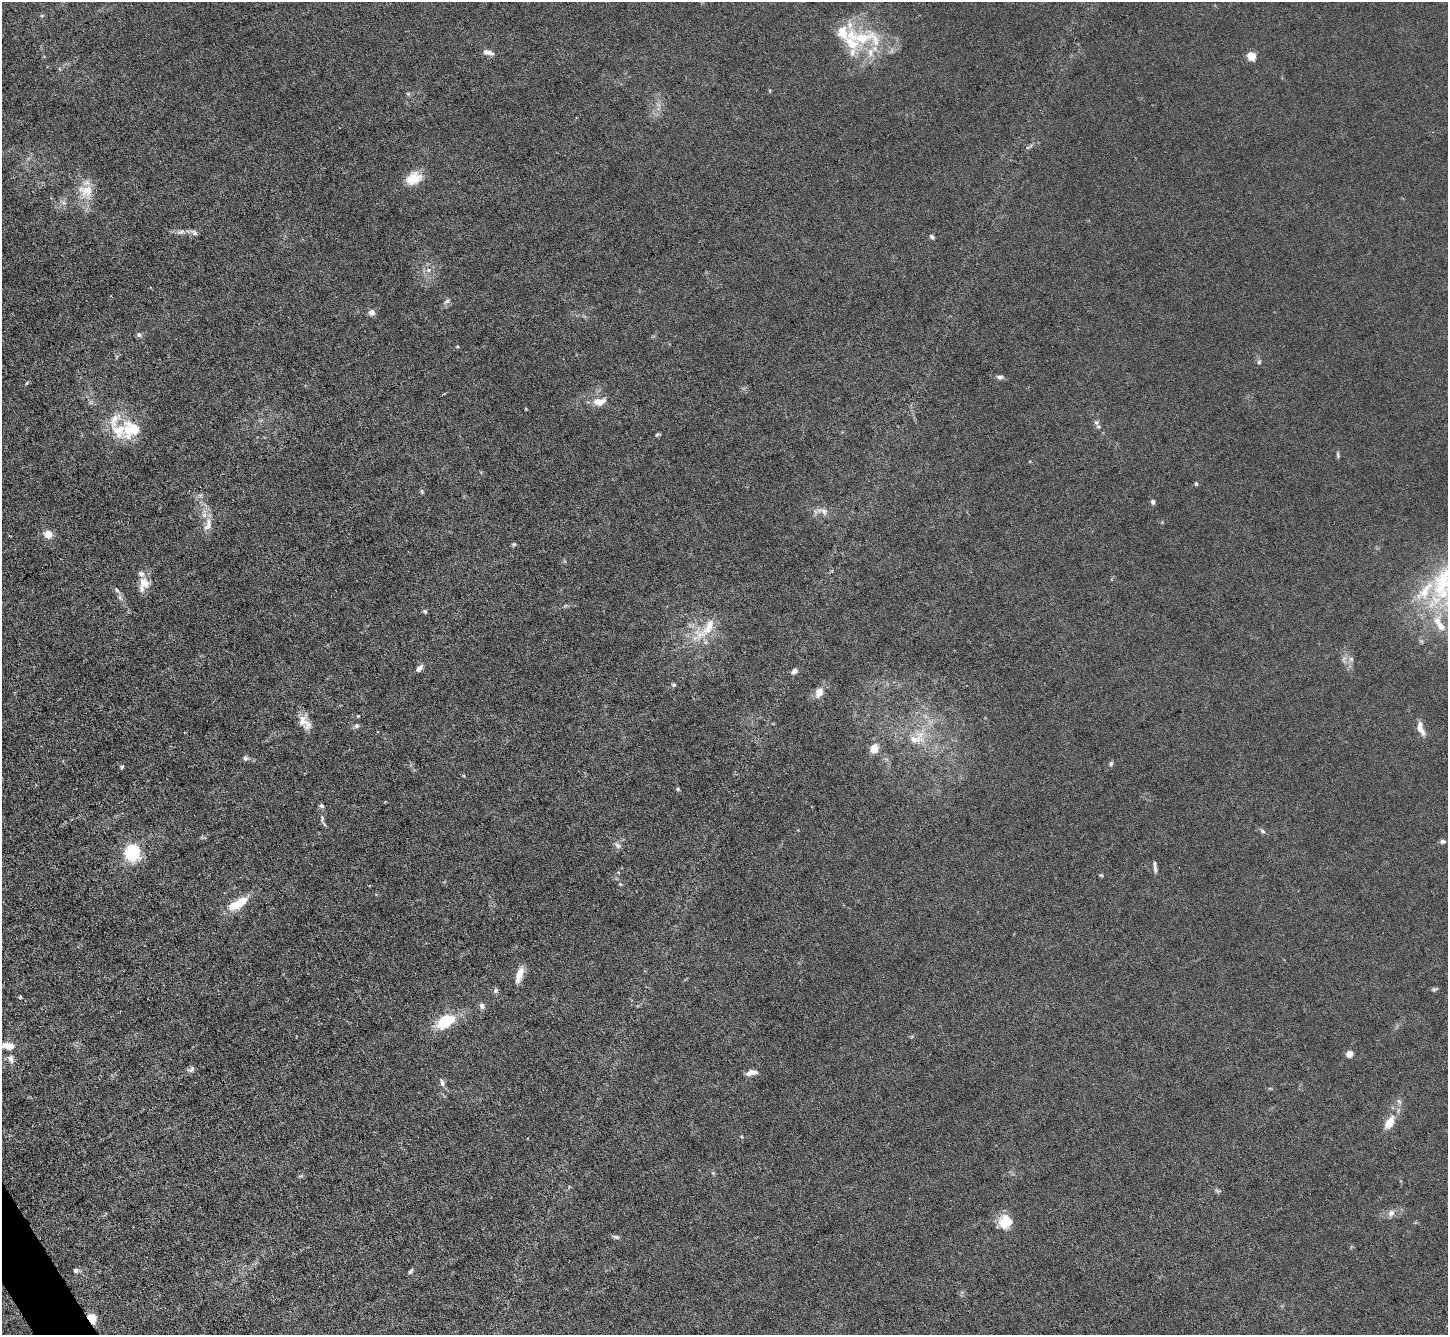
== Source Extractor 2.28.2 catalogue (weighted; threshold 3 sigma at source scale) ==
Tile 7 of 4 x 4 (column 3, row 2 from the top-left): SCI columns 2895-4340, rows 2819-4151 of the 5787 x 5775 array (HDU 1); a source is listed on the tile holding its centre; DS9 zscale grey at full resolution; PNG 1450 x 1337 px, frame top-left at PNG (2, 2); no overlay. Shown black and unused: <1% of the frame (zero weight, under 3 of 6 exposures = <1% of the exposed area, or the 3 px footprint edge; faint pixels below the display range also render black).
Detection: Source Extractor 2.28.2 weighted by HDU 2 'WHT'; one run over the whole footprint, this tile lists its part. Background 0.0245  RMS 0.0028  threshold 0.0115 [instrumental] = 3 sigma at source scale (4.09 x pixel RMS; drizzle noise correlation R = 1.36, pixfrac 0.8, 0.05/0.05 arcsec/px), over >= 5 px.
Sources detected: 96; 2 too faint to see at this stretch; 1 inside a brighter object's white glare — not listed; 11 inside a brighter listed object's ellipse — not listed separately; the other 82 listed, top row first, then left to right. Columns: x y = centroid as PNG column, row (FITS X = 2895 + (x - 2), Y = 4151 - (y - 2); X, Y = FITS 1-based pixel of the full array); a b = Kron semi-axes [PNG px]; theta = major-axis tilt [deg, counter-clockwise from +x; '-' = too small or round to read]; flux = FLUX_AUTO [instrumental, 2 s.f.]
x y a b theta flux
42 15 6 3 20 0.29
862 38 29 18 8 10
488 52 13 6 -11 1.4
1251 56 5 5 - 11
408 94 6 4 -1 0.37
414 178 20 14 24 4.5
86 191 22 19 -27 5.5
181 232 13 6 20 1
194 233 9 6 -52 0.93
932 237 7 5 -45 0.58
428 270 8 6 -1 1
447 301 9 6 38 0.78
372 312 8 8 - 1.2
139 335 7 7 - 0.58
457 346 4 4 - 0.25
1259 362 7 5 84 0.5
1000 377 9 5 -5 0.83
27 383 5 3 - 0.24
599 402 14 8 11 3.2
114 419 25 13 56 4.7
1098 426 9 5 -39 0.77
132 429 24 17 29 9.9
657 434 7 4 53 0.36
1338 455 9 3 -85 0.46
1196 484 5 4 - 0.34
422 491 6 5 - 0.39
1153 502 6 5 - 0.72
824 511 12 8 -51 1.4
208 525 20 8 71 2.4
48 534 7 7 - 3.4
514 544 6 5 - 0.37
144 584 19 12 75 3.6
117 590 7 5 -59 0.57
1426 590 35 13 56 8.5
425 611 6 5 - 0.43
1439 624 28 10 -59 5.4
709 627 32 12 61 6.1
1351 659 7 7 - 0.76
419 668 9 5 47 1.2
794 671 7 5 42 1.1
674 685 5 5 - 0.44
819 692 10 7 64 2.8
358 716 4 3 - 0.22
302 721 20 12 -67 2.8
357 726 7 7 - 0.67
1420 728 18 7 -69 2.3
917 738 29 15 28 6.9
874 749 10 8 68 3
246 758 7 6 - 0.66
1111 763 6 5 - 0.5
122 767 5 4 - 0.4
678 789 5 4 - 0.31
322 806 6 6 - 0.63
322 819 9 3 86 0.64
1262 831 7 5 -20 0.61
1443 841 7 6 - 0.68
618 845 10 6 -53 0.91
133 852 18 16 -89 12
1155 869 12 5 -84 0.91
1101 875 5 4 - 0.31
620 884 5 4 - 0.28
236 904 22 11 30 5
519 974 19 7 72 3
1434 989 8 5 15 0.49
495 990 7 6 - 0.59
20 997 5 4 - 0.26
482 1006 8 6 -69 1
446 1021 27 15 31 8.5
7 1046 16 9 -10 3.2
1349 1054 4 4 - 5.5
11 1059 12 7 -77 1.4
191 1069 11 7 27 0.87
751 1073 13 6 11 1.6
442 1083 11 6 -78 0.98
1399 1101 7 4 -44 0.55
1389 1122 19 10 57 3.6
1391 1213 9 8 - 1.3
1005 1222 16 15 - 5.3
616 1237 8 5 -11 0.61
76 1270 7 6 - 0.63
410 1271 8 4 52 0.47
91 1318 5 4 - 21
Overlapping masked pixels (flux is a lower limit): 1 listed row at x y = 91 1318
Isophote crosses this tile's border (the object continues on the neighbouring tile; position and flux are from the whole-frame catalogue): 1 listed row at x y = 7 1046